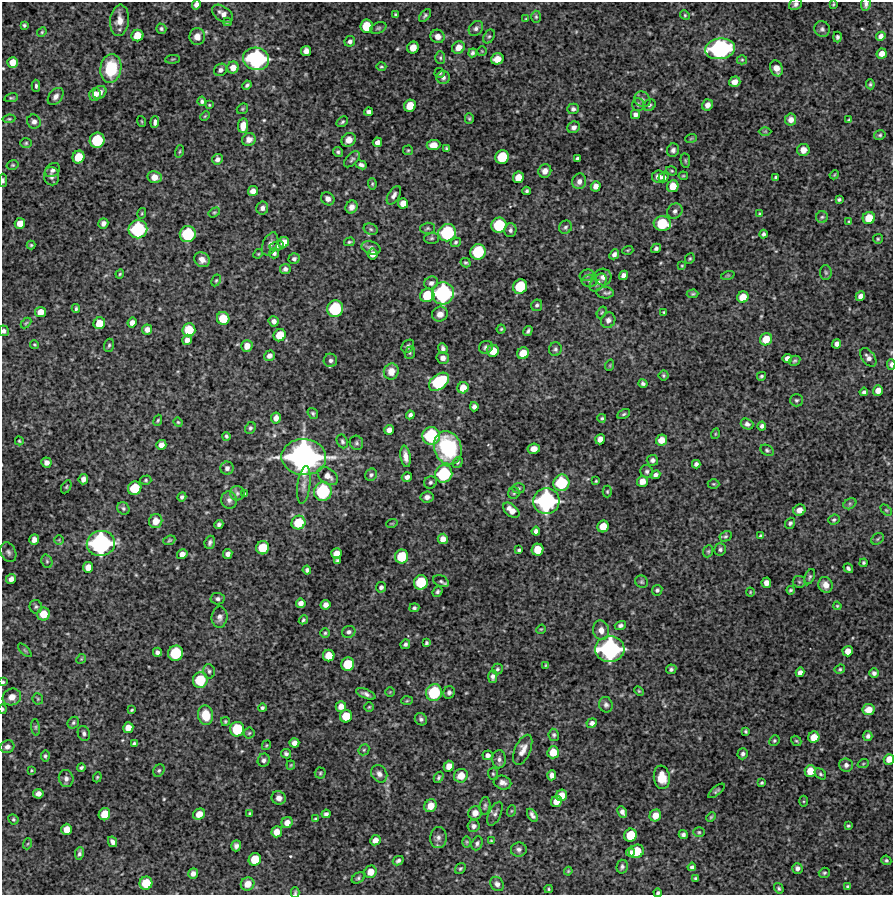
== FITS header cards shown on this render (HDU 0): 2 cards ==
NAXIS1  =                  891 /Length X axis
NAXIS2  =                  893 /Length Y axis

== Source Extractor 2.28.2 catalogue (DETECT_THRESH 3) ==
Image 891 x 893 px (HDU 0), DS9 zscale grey, 1 PNG px = 1 image px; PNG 895 x 897 px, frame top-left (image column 1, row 893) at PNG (2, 2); each listed source drawn as its Kron ellipse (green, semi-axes under 4 px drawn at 4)
Background 3800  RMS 150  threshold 448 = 3 sigma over >= 5 px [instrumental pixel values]
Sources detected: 517; of the 517, the 500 brightest by FLUX_AUTO listed and drawn (17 fainter detections omitted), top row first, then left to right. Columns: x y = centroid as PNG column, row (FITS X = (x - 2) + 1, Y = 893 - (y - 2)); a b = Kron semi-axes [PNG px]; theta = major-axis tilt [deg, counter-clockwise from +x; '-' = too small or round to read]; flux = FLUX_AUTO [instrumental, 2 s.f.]
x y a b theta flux
796 4 7 5 35 3.1e+04
833 4 3 2 - 1.1e+04
866 4 7 4 85 2.7e+04
196 5 5 4 - 4.0e+04
222 14 12 7 -36 6.5e+04
396 15 3 3 - 1.6e+04
425 15 7 4 50 2.0e+04
685 15 5 4 - 1.3e+04
536 17 6 5 - 1.7e+04
526 19 4 3 - 1.0e+04
119 20 15 9 84 9.6e+04
227 22 4 3 - 1.1e+04
24 25 4 4 - 1.5e+04
367 26 6 6 - 2.6e+05
378 28 8 5 20 2.0e+04
476 28 8 6 49 3.0e+04
161 29 5 5 - 1.8e+04
822 29 8 7 - 3.0e+04
42 32 5 4 - 1.2e+04
137 35 6 5 - 1.6e+05
438 36 7 6 - 6.4e+04
489 36 7 5 61 1.9e+04
881 36 5 4 - 3.9e+04
197 37 8 7 - 7.8e+04
837 37 5 4 - 2.0e+04
350 41 5 5 - 3.1e+04
413 47 6 5 - 8.6e+04
458 47 7 6 - 8.8e+04
720 49 15 10 8 1.6e+06
306 51 5 5 - 5.7e+04
482 51 5 5 - 1.1e+04
473 53 4 4 - 2.1e+04
882 54 5 5 - 7.6e+04
440 58 6 5 - 1.5e+04
172 59 7 3 5 1.0e+04
256 59 13 11 -12 1.4e+06
497 59 6 5 - 1.1e+05
742 60 5 4 - 1.3e+04
13 62 5 5 - 1.1e+05
233 67 6 6 - 9.2e+04
381 67 5 4 - 1.4e+04
776 68 8 6 -69 8.1e+04
111 69 14 10 83 4.0e+05
220 70 7 6 - 3.6e+04
440 73 5 5 - 1.8e+04
443 78 7 6 - 3.0e+04
735 82 6 5 - 6.1e+04
870 84 5 4 - 1.6e+04
247 85 5 3 - 1.9e+04
36 86 6 4 -89 2.0e+04
100 92 7 6 - 6.0e+04
95 95 7 5 73 5.9e+04
56 96 10 6 52 4.6e+04
11 98 7 4 12 1.5e+04
642 99 8 7 - 3.2e+04
202 101 5 4 - 2.3e+04
638 104 6 6 - 2.2e+04
209 105 4 3 - 1.1e+04
649 105 6 5 - 2.1e+04
707 105 6 5 - 6.0e+04
410 106 6 5 - 1.6e+05
242 109 6 5 - 1.4e+04
573 109 6 5 - 2.9e+04
369 112 4 4 - 3.5e+04
635 115 4 4 - 3.5e+04
205 116 5 3 - 1.0e+04
9 119 6 4 8 1.2e+04
469 119 5 4 - 1.4e+04
791 120 6 5 - 6.5e+04
849 120 4 3 - 1.5e+04
141 121 5 3 - 9.3e+03
34 122 7 6 - 3.6e+04
155 122 6 3 85 3.2e+04
342 122 6 4 36 1.8e+04
243 126 7 5 81 1.2e+05
574 127 6 5 - 3.4e+04
765 131 6 4 0 1.2e+04
880 135 6 4 15 1.6e+04
691 138 6 3 20 9.9e+03
249 139 7 6 - 5.3e+04
97 140 8 7 - 4.5e+05
349 140 7 6 - 8.0e+04
377 142 5 4 - 4.9e+04
26 143 6 5 - 1.6e+04
433 145 7 5 4 8.7e+04
446 149 4 4 - 1.6e+04
408 150 5 4 - 1.4e+04
673 150 7 6 - 3.2e+04
803 150 6 6 - 6.7e+04
180 151 6 3 71 1.0e+04
338 152 5 4 - 1.9e+04
78 157 6 6 - 2.2e+05
502 157 7 6 - 3.5e+05
217 159 6 5 - 3.7e+04
352 159 10 5 46 2.3e+04
578 159 4 4 - 2.2e+04
685 160 7 4 -84 1.6e+04
13 165 6 4 14 1.4e+04
361 165 5 4 - 3.0e+04
52 170 8 6 44 3.1e+04
545 171 7 6 - 5.6e+04
671 171 6 4 -19 1.4e+04
834 175 5 3 - 9.6e+03
52 176 9 7 -78 4.1e+04
658 176 6 6 - 5.9e+04
683 176 4 3 - 1.1e+04
154 177 7 6 - 8.0e+04
518 177 6 5 - 1.2e+05
663 177 5 5 - 4.1e+04
775 177 3 3 - 1.2e+04
3 180 6 4 90 2.2e+04
579 181 8 7 - 5.2e+04
372 184 6 4 -84 1.3e+04
596 186 5 5 - 6.1e+04
673 186 6 5 - 1.4e+05
253 191 5 5 - 6.7e+04
527 191 4 3 - 1.8e+04
394 195 10 5 58 3.8e+04
328 199 7 6 - 4.4e+04
839 199 4 3 - 1.8e+04
403 203 5 5 - 8.7e+04
352 207 7 5 64 5.0e+04
262 208 6 6 - 4.0e+04
675 211 8 7 - 3.4e+04
214 212 6 4 32 1.3e+04
142 213 5 3 - 1.1e+04
760 214 4 4 - 1.1e+04
822 217 6 6 - 2.0e+04
869 218 6 6 - 1.9e+05
849 221 4 4 - 1.2e+04
20 223 5 5 - 1.1e+05
103 223 5 5 - 4.3e+04
662 224 9 7 -8 4.1e+05
499 225 8 7 - 4.6e+05
565 227 7 6 - 2.2e+04
428 228 7 5 2 1.9e+04
138 229 9 9 - 7.7e+05
371 229 7 5 -22 1.9e+04
510 230 7 6 - 3.0e+04
447 233 9 8 - 6.9e+05
188 234 8 8 - 5.5e+05
763 234 4 3 - 2.2e+04
431 238 7 5 2 1.9e+04
878 239 5 5 - 1.4e+04
284 242 6 5 - 9.2e+04
349 242 5 4 - 1.4e+04
456 242 5 4 - 1.6e+04
270 244 12 7 66 4.8e+04
31 245 4 4 - 1.3e+04
277 246 7 5 10 2.2e+04
371 248 10 6 -16 3.2e+04
656 248 5 4 - 2.5e+04
628 250 5 3 - 1.0e+04
478 252 8 7 - 5.0e+05
274 253 5 5 - 2.2e+04
258 254 5 4 - 9.9e+03
372 254 5 5 - 6.2e+04
614 254 5 4 - 3.2e+04
294 259 5 5 - 2.5e+04
690 259 6 4 67 1.4e+04
202 260 8 7 - 6.0e+04
466 263 5 4 - 1.5e+04
682 266 3 3 - 9.3e+03
285 269 5 5 - 3.3e+04
826 272 7 5 -87 1.8e+04
120 274 4 3 - 1.1e+04
587 275 7 5 16 2.1e+04
623 275 5 4 - 4.8e+04
728 275 7 4 18 1.2e+04
603 277 8 8 - 5.6e+04
216 280 6 4 62 1.4e+04
589 281 8 6 -1 2.9e+04
431 283 7 6 - 3.7e+04
598 283 10 6 49 4.2e+04
520 287 7 7 - 4.0e+05
443 293 11 11 - 1.2e+06
605 293 8 5 -4 2.4e+04
693 294 6 4 3 1.5e+04
427 295 7 6 - 2.9e+05
860 296 5 4 - 5.1e+04
743 297 6 5 - 1.4e+05
537 305 6 5 - 2.3e+04
76 309 4 3 - 1.7e+04
335 309 8 8 - 6.0e+05
41 312 5 5 - 1.1e+05
602 312 6 4 58 1.3e+04
664 312 4 3 - 1.3e+04
440 314 8 7 - 6.0e+04
223 318 6 6 - 2.3e+05
608 320 8 7 - 3.9e+04
274 321 5 5 - 4.5e+04
26 323 6 3 45 1.2e+04
99 323 6 5 - 1.6e+05
132 323 5 4 - 5.3e+04
147 329 5 5 - 5.6e+04
501 329 4 4 - 1.1e+04
189 330 6 6 - 2.3e+05
4 331 5 5 - 2.9e+04
528 331 5 3 - 2.1e+04
280 335 6 6 - 1.8e+05
766 339 6 6 - 1.7e+05
187 340 5 5 - 4.1e+04
837 344 4 4 - 4.3e+04
34 345 4 3 - 1.1e+04
109 345 7 5 72 1.8e+04
247 346 6 5 - 8.8e+04
408 346 7 5 49 2.6e+04
486 347 7 6 - 2.5e+04
443 348 5 4 - 2.6e+04
555 349 7 6 - 2.3e+04
493 351 6 6 - 1.5e+05
410 353 6 5 - 1.8e+04
523 353 6 5 - 1.6e+05
269 356 6 5 - 4.3e+04
868 357 10 6 -51 4.3e+04
443 358 6 6 - 4.3e+04
787 358 5 4 - 4.9e+04
330 360 7 6 - 3.1e+04
794 361 6 4 31 1.6e+04
891 364 5 3 - 3.1e+04
610 365 6 3 72 9.3e+03
391 371 8 7 - 1.0e+05
663 375 5 5 - 1.6e+04
761 376 5 4 - 1.6e+04
439 382 11 7 38 7.0e+05
643 383 4 3 - 2.1e+04
463 388 6 5 - 1.3e+05
878 390 5 5 - 7.7e+04
864 392 4 4 - 2.4e+04
796 400 6 6 - 1.9e+04
474 407 4 4 - 3.7e+04
313 413 6 4 -54 1.7e+04
624 414 7 4 27 1.8e+04
410 415 4 4 - 3.0e+04
276 418 5 5 - 6.4e+04
602 418 4 4 - 1.4e+04
158 420 6 3 69 1.3e+04
178 422 5 4 - 1.1e+04
747 424 6 5 - 3.0e+04
762 426 4 4 - 2.7e+04
250 428 6 5 - 2.0e+04
389 430 5 4 - 5.3e+04
715 434 5 3 - 9.3e+03
226 436 4 3 - 2.0e+04
431 436 9 9 - 7.0e+05
600 439 5 5 - 6.9e+04
661 440 6 5 - 1.0e+05
19 441 4 3 - 1.1e+04
342 441 7 5 -64 2.1e+04
356 443 7 6 - 2.3e+04
161 445 5 5 - 5.5e+04
448 448 17 13 -70 8.6e+05
534 449 6 5 - 7.0e+04
767 450 7 5 -28 1.8e+04
406 456 11 5 -82 5.9e+04
304 457 22 18 -4 3.7e+06
652 460 6 5 - 2.9e+04
46 462 5 5 - 5.5e+04
458 462 5 5 - 1.6e+04
696 464 4 4 - 3.1e+04
227 468 6 6 - 3.9e+04
647 471 6 6 - 2.3e+04
444 474 9 8 - 6.5e+05
371 475 6 5 - 2.2e+04
655 475 5 4 - 3.0e+04
328 476 11 7 -36 7.2e+04
407 477 5 4 - 3.6e+04
83 479 5 4 - 5.3e+04
146 480 5 4 - 1.4e+04
596 481 3 3 - 1.1e+04
642 481 5 5 - 8.8e+04
430 482 6 6 - 2.2e+04
561 483 8 8 - 5.2e+05
713 484 6 5 - 1.4e+04
304 485 19 6 82 5.9e+04
66 487 7 4 61 1.5e+04
135 488 7 6 - 3.3e+05
519 488 6 5 - 1.7e+04
323 491 9 8 - 6.8e+05
607 491 6 4 89 1.3e+04
237 493 7 7 - 3.0e+04
514 493 6 5 - 1.7e+04
245 494 3 3 - 1.1e+04
182 497 5 4 - 2.1e+04
427 497 7 5 9 4.1e+04
229 500 8 8 - 3.8e+04
546 501 13 13 - 1.5e+06
850 504 7 5 30 1.9e+04
123 508 6 5 - 2.0e+04
511 510 9 6 -41 9.3e+04
799 510 6 5 - 7.2e+04
886 510 6 4 -44 1.4e+04
834 520 6 5 - 1.8e+04
156 521 7 6 - 9.4e+04
298 523 7 6 - 2.8e+05
392 523 6 3 18 9.3e+03
790 523 6 4 51 2.2e+04
219 524 4 4 - 2.5e+04
603 526 6 5 - 1.5e+05
536 531 4 4 - 4.0e+04
726 536 6 5 - 1.7e+04
760 536 4 4 - 1.7e+04
443 539 5 5 - 6.9e+04
878 539 7 5 36 1.6e+04
34 540 5 4 - 5.8e+04
59 540 5 5 - 1.2e+04
169 540 6 4 21 1.4e+04
210 542 7 5 72 2.6e+04
101 543 14 12 12 1.5e+06
263 548 7 6 - 2.7e+05
720 549 6 6 - 2.4e+04
519 550 4 3 - 1.6e+04
538 550 6 5 - 1.7e+05
708 551 6 4 68 1.5e+04
8 552 10 7 -65 3.5e+04
336 553 5 5 - 8.8e+04
182 554 5 5 - 5.7e+04
228 554 5 4 - 4.2e+04
402 556 7 6 - 3.1e+05
47 561 7 5 -69 2.1e+04
337 561 4 3 - 1.9e+04
863 563 4 4 - 1.7e+04
88 567 5 5 - 8.7e+04
848 568 5 4 - 2.3e+04
307 570 4 4 - 2.2e+04
810 577 8 5 65 2.0e+04
11 579 5 4 - 5.0e+04
441 581 8 5 -24 2.3e+04
421 582 7 7 - 3.5e+05
642 582 7 6 - 1.8e+04
799 582 6 6 - 1.9e+04
766 583 5 4 - 5.9e+04
825 585 8 7 - 7.0e+04
381 587 5 5 - 2.9e+04
657 590 5 5 - 1.8e+04
791 590 4 3 - 1.6e+04
437 592 5 4 - 2.1e+04
750 592 4 4 - 9.5e+03
218 599 7 5 -4 2.7e+04
301 603 5 4 - 5.0e+04
326 605 5 4 - 5.2e+04
837 606 4 3 - 1.1e+04
36 607 7 6 - 2.2e+04
414 608 5 4 - 1.9e+04
43 614 6 6 - 1.6e+05
219 617 10 8 84 5.1e+04
303 620 5 4 - 1.4e+04
620 625 6 4 15 2.4e+04
541 629 5 4 - 9.4e+03
601 630 10 8 -77 6.9e+04
349 632 7 6 - 3.1e+04
325 633 4 4 - 1.4e+04
426 643 4 3 - 1.7e+04
405 644 5 4 - 2.3e+04
610 649 15 13 4 1.5e+06
25 650 8 3 -45 1.2e+04
848 651 5 5 - 8.2e+04
157 652 4 4 - 3.1e+04
176 653 8 7 - 4.8e+05
329 656 6 5 - 1.5e+05
81 659 5 4 - 9.8e+03
348 664 7 6 - 3.0e+05
546 665 3 3 - 9.3e+03
497 669 5 5 - 1.7e+04
671 669 5 5 - 2.3e+04
840 669 5 4 - 1.4e+04
209 671 7 5 -77 2.2e+04
800 672 5 4 - 4.1e+04
874 673 5 4 - 2.7e+04
493 676 6 4 90 3.3e+04
200 680 8 7 - 3.4e+05
3 682 3 3 - 1.2e+04
639 691 5 4 - 1.2e+04
390 692 5 5 - 1.0e+04
449 692 6 5 - 2.8e+04
434 693 8 8 - 5.3e+05
366 694 10 4 -23 3.7e+04
12 697 9 8 - 7.2e+04
38 699 5 5 - 1.5e+04
407 701 6 4 2 1.3e+04
606 705 8 6 -68 3.0e+04
341 706 5 5 - 7.3e+04
369 707 5 5 - 1.3e+04
262 708 4 4 - 2.2e+04
3 709 5 3 - 1.3e+04
132 710 4 2 - 1.1e+04
869 710 6 5 - 1.1e+05
206 715 9 7 -79 2.1e+05
346 716 6 6 - 2.1e+05
421 719 6 6 - 2.8e+04
225 721 4 3 - 1.3e+04
73 723 6 5 - 1.9e+04
592 723 5 4 - 3.3e+04
36 727 8 4 -83 1.7e+04
128 728 5 5 - 9.2e+04
237 729 7 7 - 4.0e+05
746 731 4 3 - 1.6e+04
84 733 7 6 - 2.7e+04
249 733 5 5 - 1.4e+04
554 735 6 5 - 1.9e+04
868 736 5 4 - 2.8e+04
814 737 6 5 - 1.2e+05
774 741 5 5 - 1.5e+04
796 741 5 4 - 1.4e+04
134 743 4 3 - 1.4e+04
294 743 5 4 - 5.1e+04
266 745 5 4 - 1.1e+04
7 747 7 6 - 3.8e+04
364 750 6 5 - 1.5e+04
523 750 16 7 67 8.3e+04
553 752 6 5 - 1.6e+05
286 754 5 4 - 2.3e+04
743 754 5 5 - 2.7e+04
488 755 5 4 - 3.7e+04
45 756 5 4 - 1.7e+04
499 759 9 7 89 3.9e+04
889 759 5 5 - 9.3e+04
264 760 6 6 - 3.0e+04
863 764 6 3 20 1.1e+04
291 765 4 4 - 1.0e+04
846 765 7 6 - 3.8e+04
449 766 5 5 - 9.1e+04
81 768 4 3 - 1.8e+04
31 770 4 3 - 9.3e+03
159 770 6 5 - 1.9e+04
810 771 6 5 - 1.4e+05
320 773 5 5 - 1.4e+04
379 774 9 7 -57 4.6e+04
493 774 6 5 - 1.6e+04
820 774 6 4 -41 1.7e+04
552 775 5 4 - 4.8e+04
461 776 7 6 - 1.3e+05
97 777 5 4 - 1.3e+04
439 777 6 4 60 1.8e+04
662 777 12 8 -82 1.7e+05
66 779 8 7 - 3.9e+04
502 782 9 6 -16 4.6e+04
761 783 4 3 - 1.4e+04
717 791 10 4 40 2.1e+04
38 794 5 4 - 5.0e+04
562 795 6 5 - 1.2e+05
279 798 7 6 - 5.2e+04
556 801 6 5 - 1.0e+05
804 801 5 3 - 1.1e+04
430 806 7 6 - 1.1e+05
485 806 9 5 82 2.4e+04
511 811 6 4 71 1.1e+04
622 812 6 4 -63 3.9e+04
475 813 7 6 - 8.2e+04
104 814 6 5 - 1.7e+05
199 814 6 5 - 8.0e+04
250 814 4 3 - 1.6e+04
326 814 4 4 - 2.7e+04
495 814 13 6 65 3.4e+04
532 815 7 4 -57 3.2e+04
655 815 6 5 - 1.1e+05
711 817 5 4 - 1.3e+04
13 819 5 4 - 1.7e+04
315 819 4 3 - 1.1e+04
287 823 6 5 - 7.3e+04
474 826 6 6 - 2.9e+04
848 826 3 3 - 1.3e+04
67 829 5 5 - 1.1e+05
277 832 5 5 - 1.0e+05
699 832 6 5 - 1.5e+04
683 834 4 4 - 2.8e+04
630 835 6 6 - 2.6e+05
438 838 10 8 85 4.4e+04
375 840 5 5 - 7.1e+04
491 841 4 3 - 1.2e+04
113 842 5 4 - 3.5e+04
467 842 6 3 -90 1.1e+04
477 843 7 5 69 2.4e+04
27 844 5 3 - 1.1e+04
236 846 5 4 - 3.7e+04
519 850 8 7 - 3.4e+04
637 851 8 6 24 2.5e+05
630 852 4 3 - 3.4e+04
79 854 6 4 81 2.6e+04
255 859 6 6 - 2.1e+05
886 860 5 4 - 1.7e+04
398 861 5 4 - 2.4e+04
622 867 7 5 77 2.6e+04
692 867 4 4 - 2.4e+04
797 868 5 5 - 3.6e+04
460 869 6 5 - 1.5e+04
568 871 4 3 - 1.1e+04
370 872 6 6 - 1.2e+05
824 873 6 5 - 1.7e+04
193 874 5 5 - 4.2e+04
358 878 7 5 31 1.9e+04
695 878 3 3 - 1.4e+04
146 883 6 6 - 2.7e+05
248 884 7 6 - 1.0e+05
497 884 8 6 -55 3.8e+04
848 887 4 4 - 1.9e+04
779 888 5 4 - 1.7e+04
549 889 4 4 - 1.1e+04
295 892 5 3 - 1.4e+04
658 893 4 3 - 1.9e+04
At the frame edge (FLAGS 8, measured only in part): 11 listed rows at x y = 796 4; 866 4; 196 5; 3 180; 4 331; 891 364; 3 682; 3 709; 889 759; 295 892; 658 893
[17 fainter detections neither listed nor drawn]